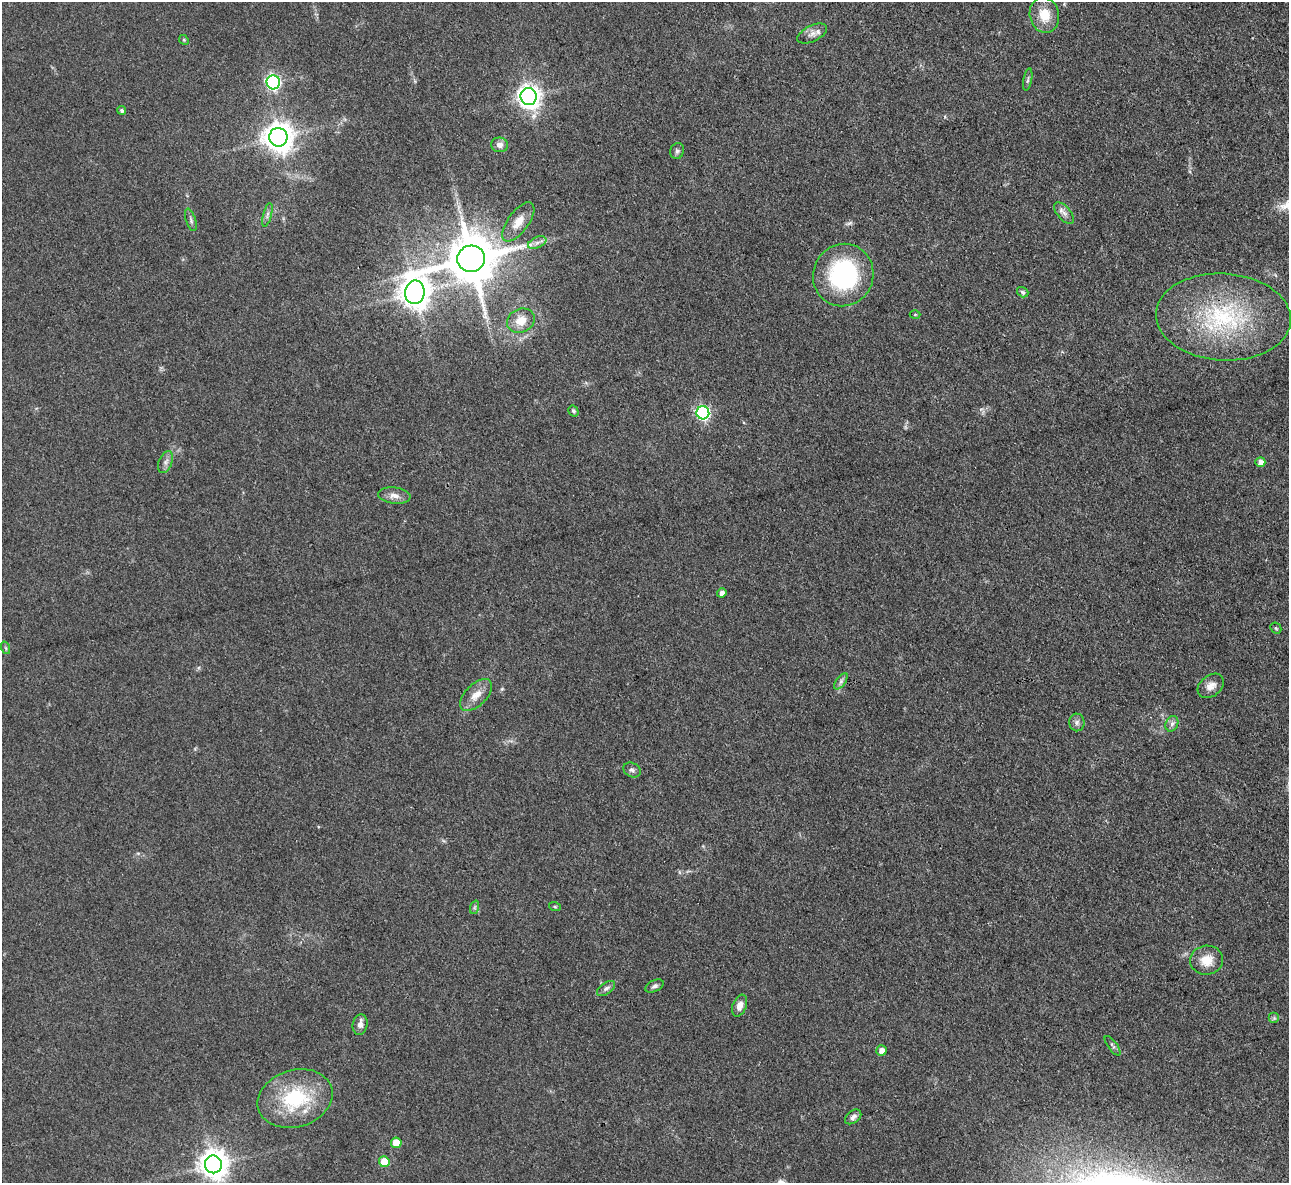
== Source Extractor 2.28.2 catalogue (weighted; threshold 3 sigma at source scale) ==
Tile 10 of 4 x 4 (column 2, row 3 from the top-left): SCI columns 1287-2573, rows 1323-2503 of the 5146 x 5128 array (HDU 1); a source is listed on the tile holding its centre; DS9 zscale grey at full resolution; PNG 1291 x 1185 px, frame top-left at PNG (2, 2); each listed source drawn as its Kron ellipse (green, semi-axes under 4 px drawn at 4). Shown black and unused: <1% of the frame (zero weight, under 3 of 4 exposures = <1% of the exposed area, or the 3 px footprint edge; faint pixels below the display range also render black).
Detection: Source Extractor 2.28.2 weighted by HDU 2 'WHT'; one run over the whole footprint, this tile lists its part. Background 0.0978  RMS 0.0066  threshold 0.0297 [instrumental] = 3 sigma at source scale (4.5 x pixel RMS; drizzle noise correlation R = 1.50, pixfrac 1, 0.05/0.05 arcsec/px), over >= 5 px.
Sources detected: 53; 1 too faint to see at this stretch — neither listed nor drawn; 1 inside a brighter listed object's ellipse — not listed separately; the other 51 listed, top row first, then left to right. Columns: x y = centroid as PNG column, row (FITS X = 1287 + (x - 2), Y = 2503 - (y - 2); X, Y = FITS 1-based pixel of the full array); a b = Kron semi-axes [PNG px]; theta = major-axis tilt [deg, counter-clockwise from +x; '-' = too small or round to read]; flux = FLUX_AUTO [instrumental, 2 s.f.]
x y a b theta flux
1044 15 18 14 -79 14
812 34 16 8 26 4.5
184 40 5 4 - 0.76
1028 80 11 3 80 1.5
273 82 7 6 - 130
529 97 8 8 - 440
122 110 4 4 - 1.4
278 137 9 9 - 910
500 145 8 7 - 3.4
677 151 8 7 - 1.9
1064 213 13 6 -48 3.3
267 215 12 3 75 1.8
191 220 12 5 -73 1.8
518 222 23 10 54 8.3
537 243 10 5 24 2.7
471 259 14 13 - 4200
843 275 31 30 - 87
415 292 12 9 82 1100
1023 292 6 5 - 1.3
915 314 5 3 - 0.64
1223 317 67 43 -4 93
521 321 14 12 24 9.9
573 411 6 4 -58 1.3
703 413 6 6 - 130
165 462 11 6 69 3
1260 462 5 5 - 3.9
394 496 16 8 -6 4.8
722 593 4 4 - 3.2
1276 628 6 5 - 0.92
6 648 6 4 -71 0.91
841 681 9 4 55 2
1211 686 14 10 39 5.4
476 695 20 10 44 7.9
1077 722 9 7 -82 2.6
1172 724 8 6 68 2.2
632 770 9 7 -29 2
475 907 7 4 71 1.1
555 907 6 4 -19 0.75
1207 960 16 14 6 11
654 986 10 5 26 2
606 988 10 5 36 2
740 1006 11 7 68 5.1
1274 1018 5 5 - 1.3
360 1025 10 7 78 3.5
1113 1046 12 4 -53 1.5
882 1050 5 5 - 4.4
295 1099 38 28 17 52
853 1117 9 6 38 2.6
396 1143 5 5 - 14
384 1162 5 5 - 17
213 1164 9 8 - 940
Isophote crosses this tile's border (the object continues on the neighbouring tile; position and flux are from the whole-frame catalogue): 1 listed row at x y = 213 1164